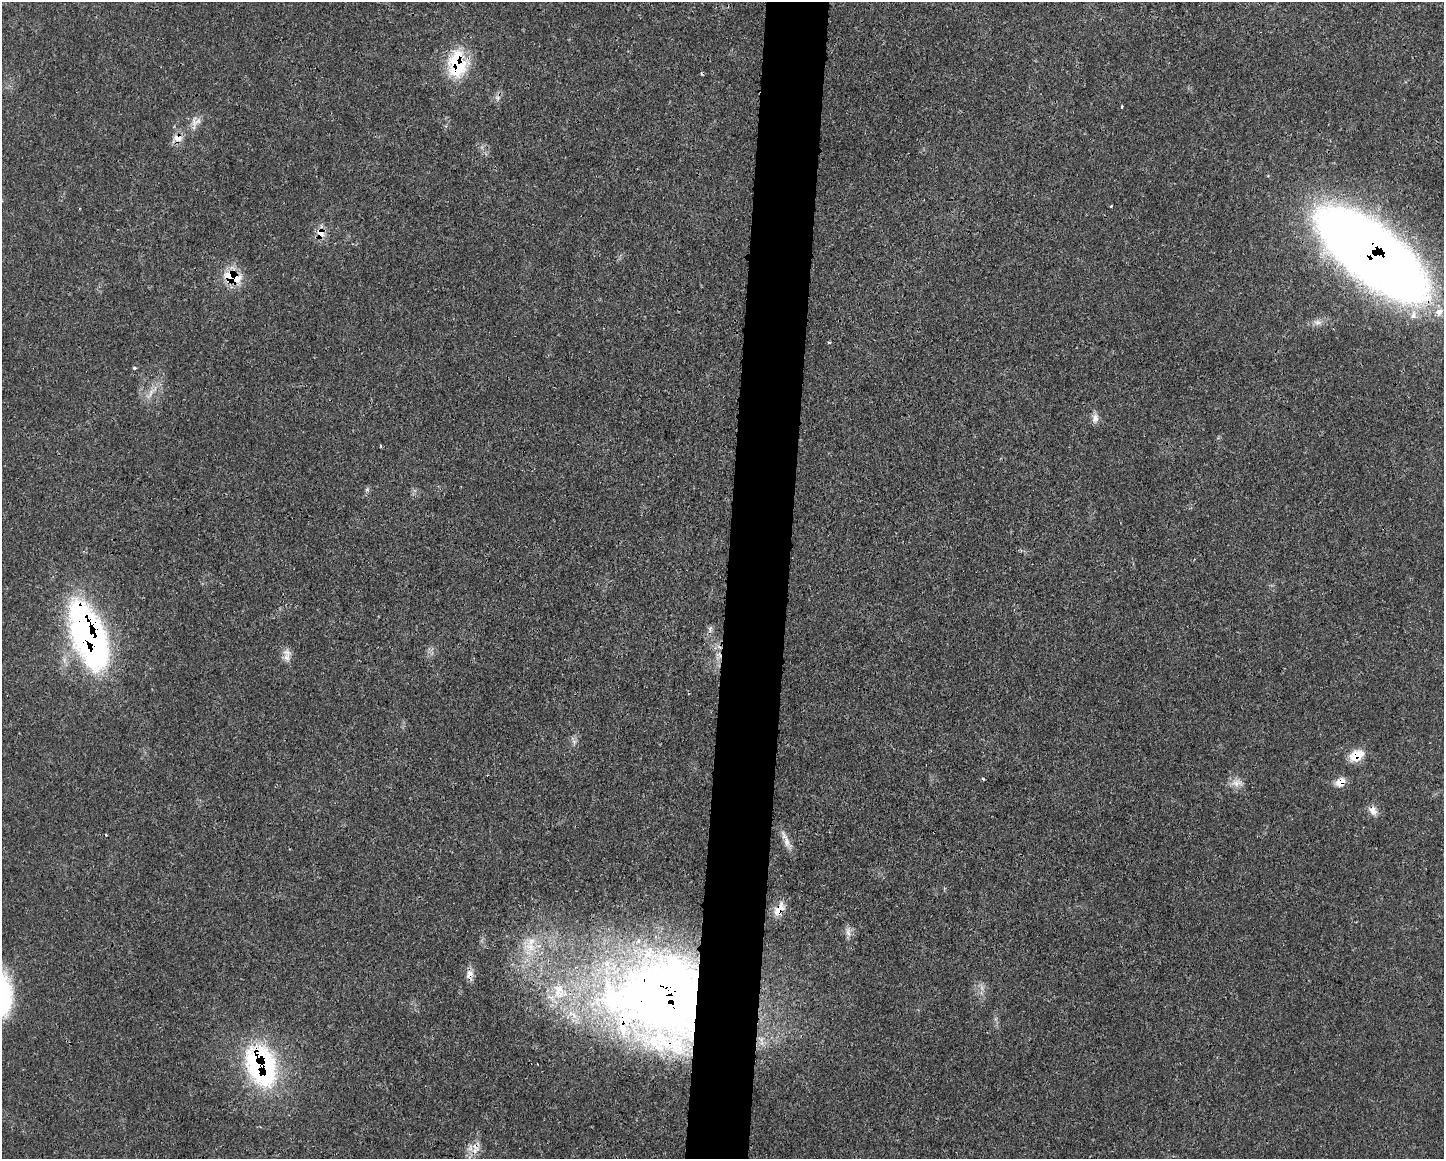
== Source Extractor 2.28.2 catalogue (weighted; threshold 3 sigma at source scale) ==
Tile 8 of 3 x 4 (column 2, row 3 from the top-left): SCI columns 1570-3011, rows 1169-2325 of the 4684 x 4651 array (HDU 1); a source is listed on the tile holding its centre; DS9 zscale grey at full resolution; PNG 1446 x 1161 px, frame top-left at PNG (2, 2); no overlay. Shown black and unused: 4% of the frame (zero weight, under 3 of 4 exposures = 1% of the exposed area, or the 3 px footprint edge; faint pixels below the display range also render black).
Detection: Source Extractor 2.28.2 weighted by HDU 2 'WHT'; one run over the whole footprint, this tile lists its part. Background 0.0218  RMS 0.0024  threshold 0.0109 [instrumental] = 3 sigma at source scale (4.5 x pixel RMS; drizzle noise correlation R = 1.50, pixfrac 1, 0.05/0.05 arcsec/px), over >= 5 px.
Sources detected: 36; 3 cosmic-ray / hot-pixel residue — not listed; the other 33 listed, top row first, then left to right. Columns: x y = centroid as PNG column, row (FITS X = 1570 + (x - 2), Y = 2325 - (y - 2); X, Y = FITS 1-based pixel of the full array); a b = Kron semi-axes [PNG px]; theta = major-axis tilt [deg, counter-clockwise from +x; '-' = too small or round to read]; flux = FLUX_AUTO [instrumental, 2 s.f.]
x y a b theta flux
457 64 32 21 87 14
1122 106 3 2 - 0.28
195 121 16 12 6 2
178 138 13 9 -6 1.9
1111 207 3 2 - 0.35
320 233 13 10 -73 2.5
1372 254 87 34 -38 470
232 277 26 15 -18 6.9
1439 312 12 10 47 2.3
1413 315 13 9 70 2.1
1317 322 10 7 0 1.1
829 342 3 3 - 0.35
134 368 4 3 - 0.33
151 393 14 3 66 1
1095 418 10 9 - 1.4
367 490 6 4 20 0.39
710 629 10 3 80 0.56
89 636 69 29 -69 87
286 657 12 9 80 1.6
1356 756 17 11 25 4.6
983 779 4 3 - 0.37
1340 782 14 10 37 2.2
1237 783 16 10 0 2
1373 810 13 9 -56 1.8
786 839 29 7 -68 2.1
779 909 21 10 56 3.1
848 932 9 6 -55 1
530 947 17 12 -37 4.4
470 974 14 9 83 1.7
558 993 25 15 -20 7.7
663 1000 101 88 3 270
261 1066 44 29 -69 45
475 1150 10 8 68 1.8
Overlapping masked pixels (flux is a lower limit): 14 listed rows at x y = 457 64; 178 138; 320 233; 1372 254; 232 277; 89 636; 1356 756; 1340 782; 1373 810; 779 909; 470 974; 663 1000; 261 1066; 475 1150